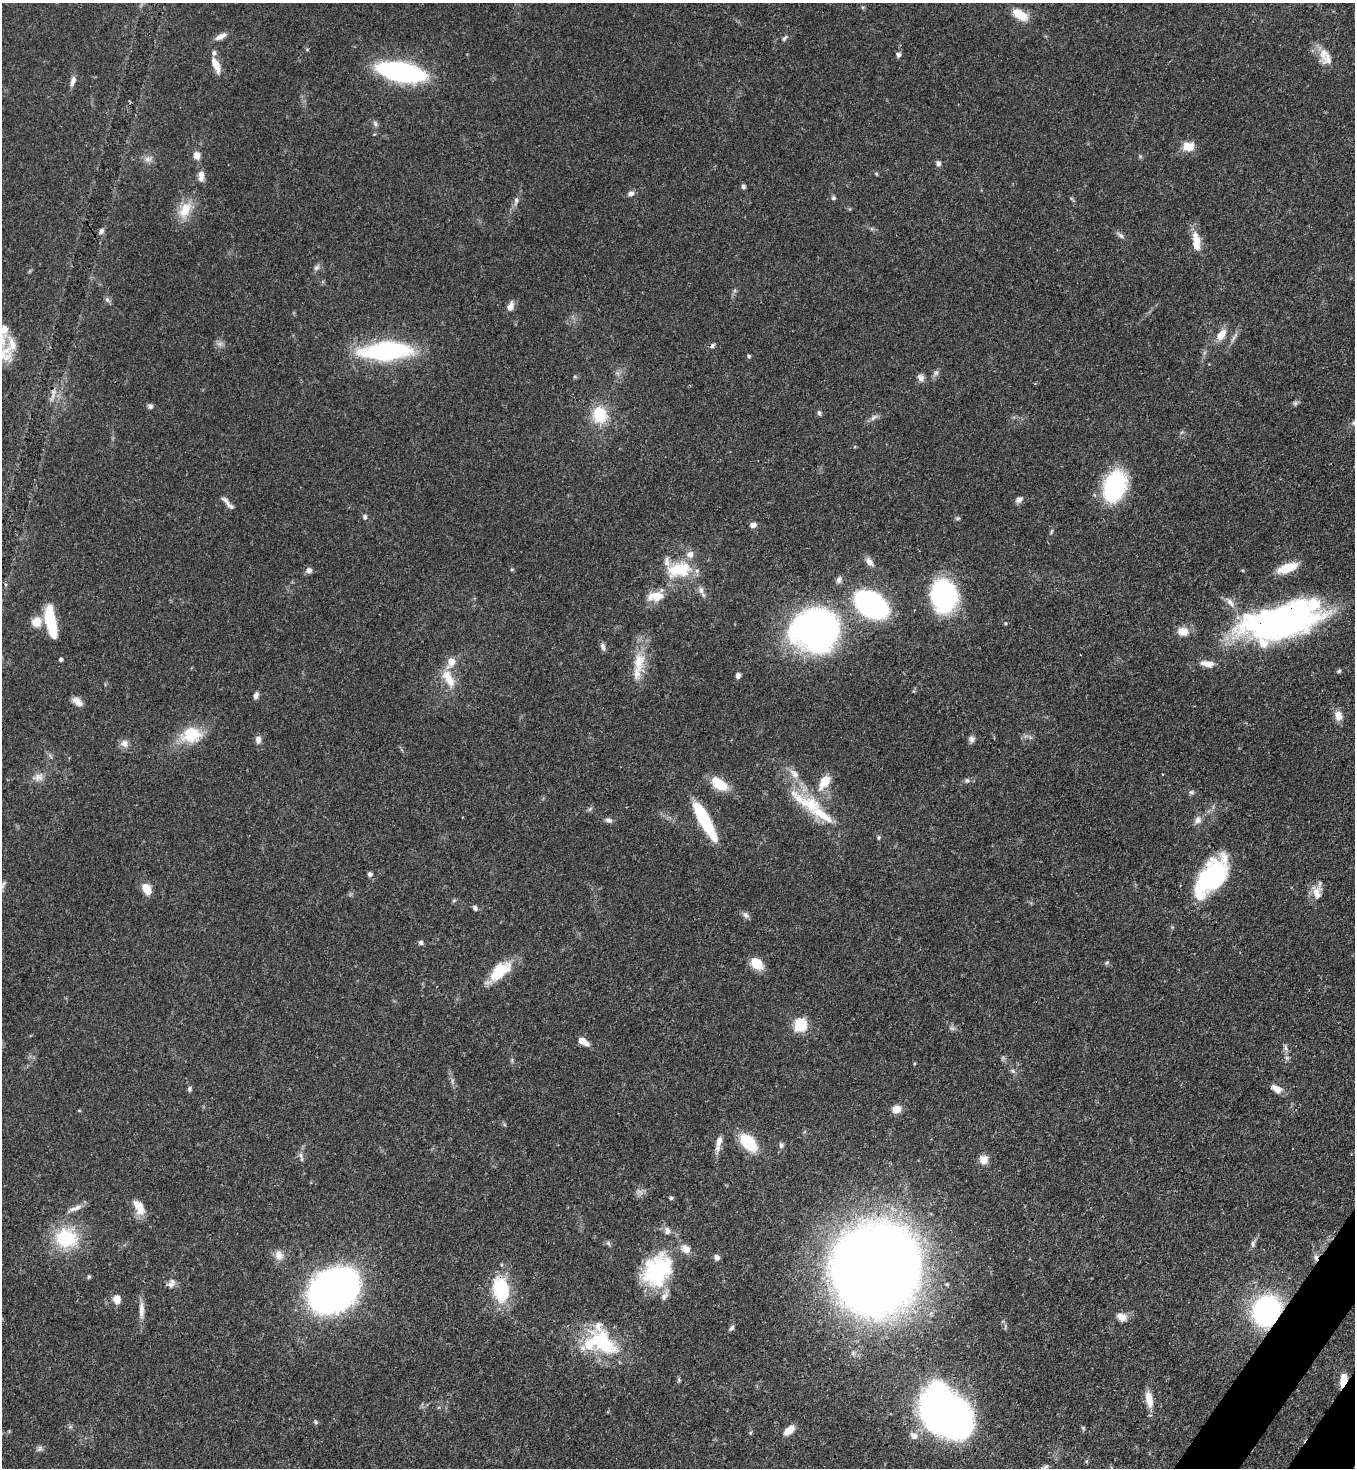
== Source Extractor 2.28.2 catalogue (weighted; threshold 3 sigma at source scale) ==
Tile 6 of 4 x 4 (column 2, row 2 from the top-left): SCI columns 1717-3069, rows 2990-4455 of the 6000 x 5978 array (HDU 1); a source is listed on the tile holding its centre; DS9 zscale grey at full resolution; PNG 1357 x 1470 px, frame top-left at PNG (2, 3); no overlay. Shown black and unused: <1% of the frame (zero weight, under 3 of 4 exposures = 7% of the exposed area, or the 3 px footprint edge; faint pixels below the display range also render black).
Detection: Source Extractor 2.28.2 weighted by HDU 2 'WHT'; one run over the whole footprint, this tile lists its part. Background 0.0701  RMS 0.0036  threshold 0.016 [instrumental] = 3 sigma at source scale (4.5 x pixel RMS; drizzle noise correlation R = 1.50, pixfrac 1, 0.05/0.05 arcsec/px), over >= 5 px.
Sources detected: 166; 1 too faint to see at this stretch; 1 inside a brighter object's white glare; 2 cosmic-ray / hot-pixel residue — not listed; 15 inside a brighter listed object's ellipse — not listed separately; the other 147 listed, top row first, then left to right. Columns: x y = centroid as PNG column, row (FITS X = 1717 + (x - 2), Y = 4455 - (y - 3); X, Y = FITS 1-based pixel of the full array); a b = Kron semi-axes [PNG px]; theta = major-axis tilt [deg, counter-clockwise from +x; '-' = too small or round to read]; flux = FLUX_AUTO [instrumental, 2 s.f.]
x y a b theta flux
1020 15 16 9 -32 7.7
221 36 16 6 28 2.2
785 38 11 5 45 0.85
1323 54 26 10 87 4.2
898 55 6 5 - 1
216 65 18 7 -67 4.5
401 72 33 12 -11 94
73 81 13 6 74 1.7
375 123 8 6 -73 0.92
1188 146 13 10 6 5.5
197 155 10 8 -79 2.4
1140 156 6 4 -19 0.47
148 159 11 7 -10 1.7
938 163 7 6 - 1
876 174 6 4 -2 0.41
201 176 13 7 -89 2.6
743 187 6 5 - 0.91
631 193 9 6 9 1.3
833 198 6 6 - 0.68
516 201 13 6 81 1.4
185 210 26 14 60 7.4
101 231 8 6 67 1.2
1121 235 10 5 -41 1.1
1196 239 21 10 -71 5.1
316 268 10 6 32 1.2
107 300 7 6 - 0.92
510 307 9 7 66 2.7
1221 335 15 9 60 4.1
12 344 27 13 85 5.4
386 351 35 13 3 73
749 356 5 5 - 0.57
936 373 9 6 63 1.1
575 377 5 5 - 0.51
921 378 10 8 -57 1.5
54 392 7 5 90 1.2
1295 403 7 5 45 0.75
150 406 7 6 - 0.95
819 413 7 4 -75 0.76
599 415 17 15 -83 13
874 417 11 6 39 1.4
1115 486 31 21 71 37
1019 499 10 7 38 1.3
226 501 18 6 -51 2
365 517 6 5 - 0.84
958 518 7 4 1 0.51
753 525 8 6 9 1.5
869 562 13 7 -48 2.1
1287 568 23 9 20 8.2
309 570 7 6 - 1.5
512 570 5 3 - 0.37
679 570 37 20 12 15
1242 570 5 3 - 0.37
839 580 9 7 76 1.2
701 590 10 7 -81 1.7
655 596 23 13 7 5.9
944 596 29 23 -80 59
1230 602 16 6 -54 2.3
871 605 23 15 -31 94
50 621 26 8 -79 23
1282 621 78 32 15 150
36 622 11 10 - 4.6
1005 623 4 3 - 0.3
814 630 45 39 -2 120
1183 631 13 10 -3 4
603 647 10 6 -77 1.2
61 659 4 3 - 0.87
639 661 31 16 82 9.3
1207 664 17 7 -8 3.3
1339 671 6 5 - 0.64
738 675 6 5 - 1.4
448 679 27 12 -61 6.8
256 695 9 5 71 1.4
78 702 13 7 -41 2.6
1338 716 12 10 -83 3.1
191 735 26 18 11 12
971 739 8 7 - 1.2
258 740 9 6 81 1.8
124 744 12 9 -24 2.1
794 774 16 9 -41 3.1
1162 774 3 2 - 0.28
39 777 14 10 40 2.8
967 781 7 5 -43 0.84
824 782 21 11 56 6.5
719 784 22 12 -36 8.1
1191 792 7 5 1 0.77
810 804 35 22 -25 15
590 809 7 4 45 0.66
608 820 10 6 -13 1.2
704 820 42 10 -61 24
1198 820 12 8 56 2
879 837 7 4 83 0.56
370 874 6 5 - 1.1
1211 877 46 22 53 42
146 889 12 8 -63 5
1317 892 21 12 -78 4.2
454 900 6 4 19 0.48
475 908 7 5 -57 1.1
746 915 10 6 -49 1.2
421 943 6 6 - 0.92
1107 963 6 5 - 0.6
756 964 14 10 -40 6.9
500 971 32 14 41 11
800 1025 6 6 - 41
582 1041 10 5 -33 4.8
1285 1047 11 4 -85 1.2
1013 1071 8 5 -28 0.83
452 1081 8 4 90 0.84
189 1089 7 5 -90 0.76
1277 1089 12 7 -32 3.3
896 1109 7 6 - 4.8
719 1141 17 8 77 2.9
748 1143 19 11 -47 16
781 1145 7 6 - 1
301 1155 11 6 -63 1.3
983 1159 10 10 - 3.1
671 1198 4 4 - 0.82
75 1208 22 6 20 2.4
140 1208 19 11 -81 4.7
66 1238 30 27 -8 20
608 1243 8 4 -58 0.72
1253 1244 11 4 -90 0.99
279 1255 14 11 -63 3.1
717 1257 7 6 - 1.5
877 1269 57 55 80 970
657 1270 43 31 59 33
89 1277 5 4 - 0.54
170 1285 11 10 - 1.8
501 1289 32 20 -83 19
334 1290 31 23 36 300
117 1299 10 8 -84 3.2
141 1310 26 7 -89 3.2
1266 1311 20 17 57 82
1122 1317 13 9 -32 2.9
731 1328 8 5 48 0.86
600 1343 45 28 -18 28
679 1380 6 5 - 0.51
1343 1380 14 6 77 4.8
1149 1399 20 8 -79 4.9
949 1414 45 32 -31 190
316 1422 6 5 - 0.67
70 1427 6 4 19 0.57
1083 1428 6 5 - 0.52
789 1430 12 7 43 4.5
750 1433 6 4 71 0.41
914 1436 13 10 -19 2.6
40 1449 9 7 53 1
1046 1467 7 6 - 0.87
Overlapping masked pixels (flux is a lower limit): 5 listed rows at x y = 1282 621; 501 1289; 1266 1311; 1343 1380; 949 1414